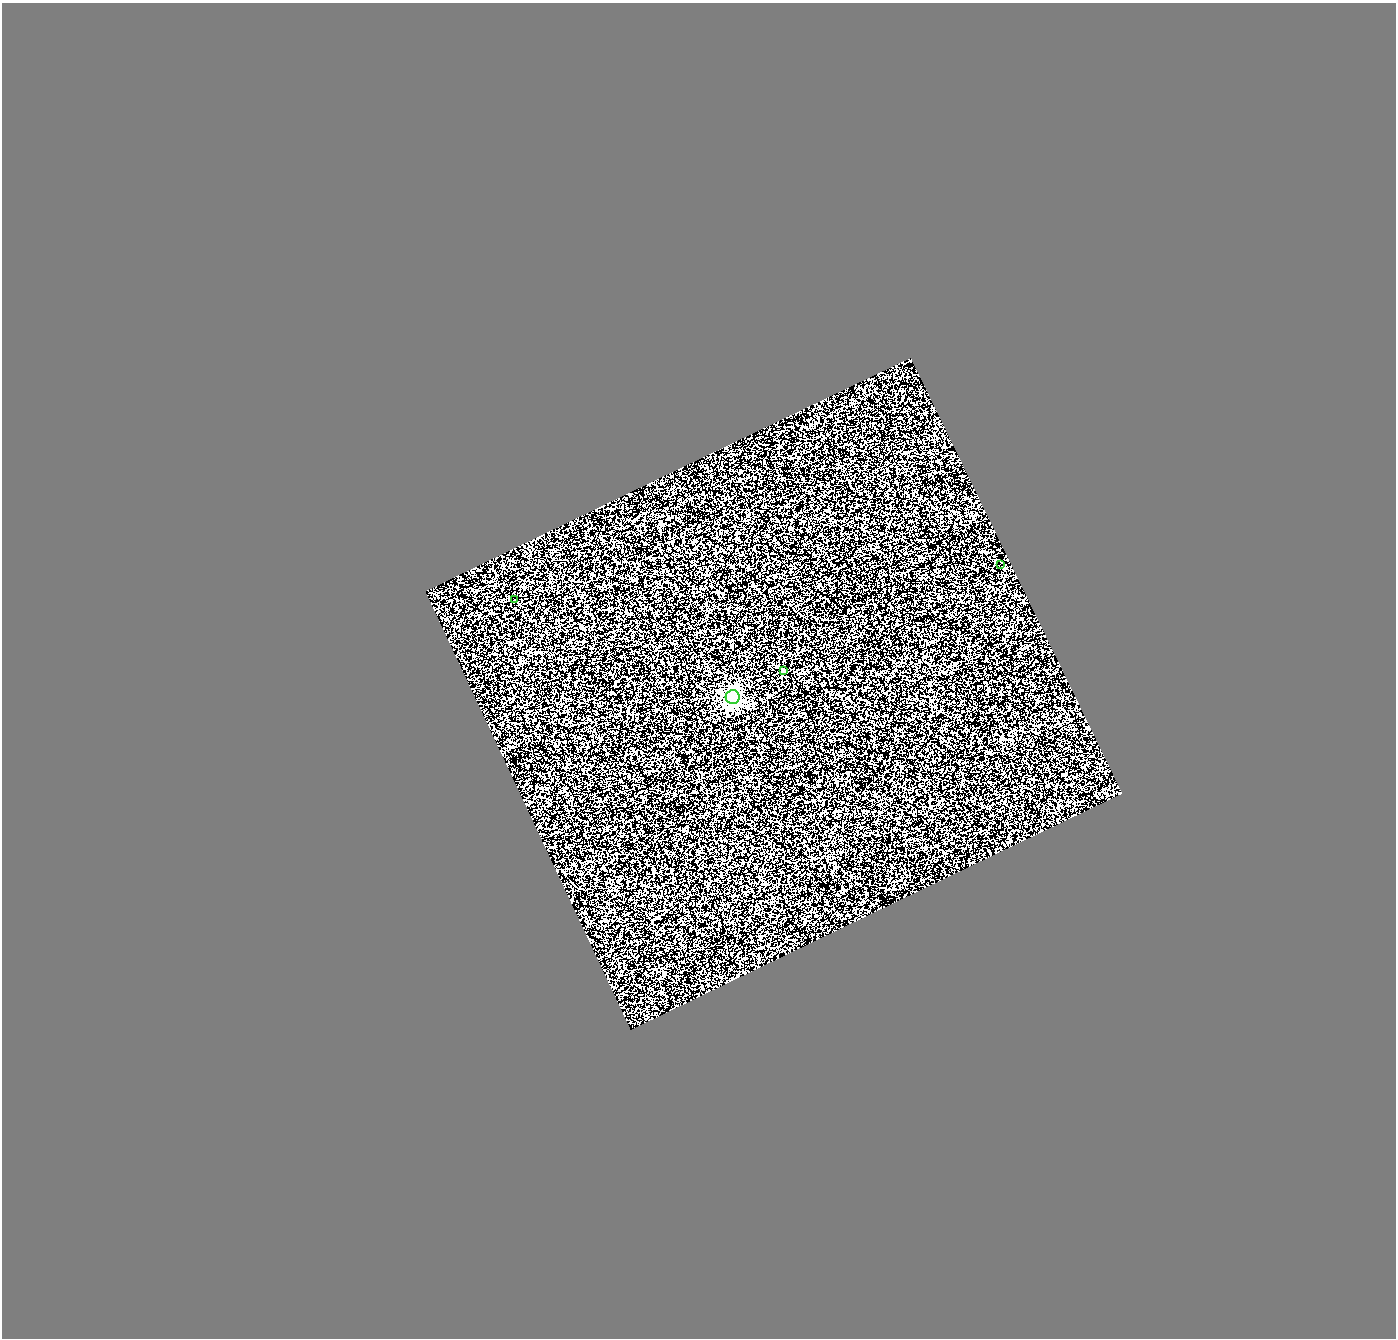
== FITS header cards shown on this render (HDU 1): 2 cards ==
NAXIS1  =                 1394
NAXIS2  =                 1336

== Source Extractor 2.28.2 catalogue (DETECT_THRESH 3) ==
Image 1394 x 1336 px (HDU 1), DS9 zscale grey, 1 PNG px = 1 image px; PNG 1398 x 1340 px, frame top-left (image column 1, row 1336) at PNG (2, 3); each listed source drawn as its Kron ellipse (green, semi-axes under 4 px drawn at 4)
Background 0.409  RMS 1.8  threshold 5.28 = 3 sigma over >= 5 px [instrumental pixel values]
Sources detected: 4; all 4 listed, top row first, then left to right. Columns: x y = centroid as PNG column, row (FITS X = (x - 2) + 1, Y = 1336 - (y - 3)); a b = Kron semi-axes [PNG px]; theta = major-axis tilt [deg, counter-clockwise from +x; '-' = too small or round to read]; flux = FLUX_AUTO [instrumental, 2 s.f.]
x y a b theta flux
1000 564 2 2 - 250
515 600 3 2 - 180
783 671 3 3 - 220
733 697 7 7 - 33000